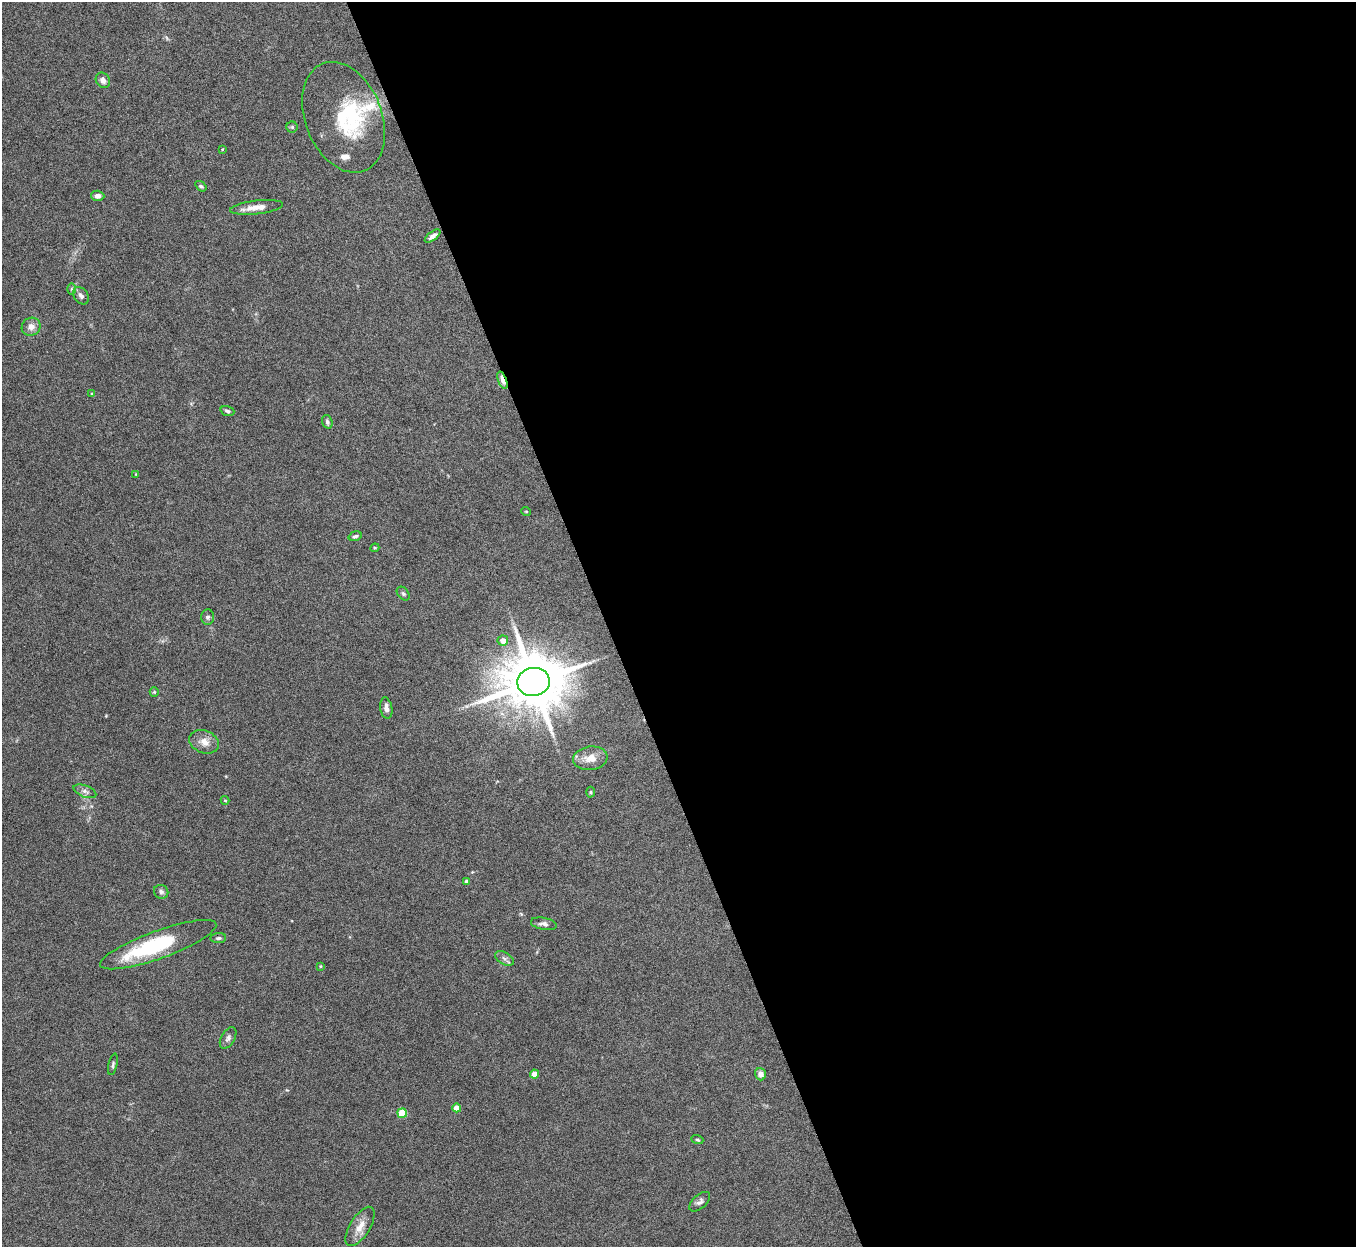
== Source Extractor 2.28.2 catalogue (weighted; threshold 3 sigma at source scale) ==
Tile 8 of 4 x 4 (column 4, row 2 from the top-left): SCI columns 4064-5417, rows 2641-3885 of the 5420 x 5405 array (HDU 1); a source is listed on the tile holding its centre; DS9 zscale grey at full resolution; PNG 1358 x 1249 px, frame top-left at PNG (2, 2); each listed source drawn as its Kron ellipse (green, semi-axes under 4 px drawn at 4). Shown black and unused: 55% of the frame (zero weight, under 5 of 10 exposures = <1% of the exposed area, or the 3 px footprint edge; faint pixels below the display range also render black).
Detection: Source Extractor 2.28.2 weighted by HDU 2 'WHT'; one run over the whole footprint, this tile lists its part. Background 0.157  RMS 0.0059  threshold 0.024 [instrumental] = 3 sigma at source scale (4.09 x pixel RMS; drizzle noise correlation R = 1.36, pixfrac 0.8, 0.05/0.05 arcsec/px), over >= 5 px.
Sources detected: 52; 1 too faint to see at this stretch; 2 inside a brighter object's white glare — neither listed nor drawn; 3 inside a brighter listed object's ellipse — not listed separately; the other 46 listed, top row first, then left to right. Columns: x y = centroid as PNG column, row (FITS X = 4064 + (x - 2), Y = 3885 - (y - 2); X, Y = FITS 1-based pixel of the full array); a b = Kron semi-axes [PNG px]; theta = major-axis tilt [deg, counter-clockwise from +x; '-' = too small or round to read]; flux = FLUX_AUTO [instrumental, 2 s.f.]
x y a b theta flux
103 80 8 6 -56 2.6
343 117 57 38 -68 40
292 127 5 5 - 0.87
222 149 3 2 - 0.42
201 186 6 4 -34 0.93
98 196 7 5 -2 2.6
257 207 27 6 6 6.2
433 236 9 4 37 2.3
71 289 6 4 90 0.83
81 296 9 7 -55 1.9
31 327 10 8 37 3.4
502 380 9 3 -70 11
92 394 4 4 - 0.5
227 411 7 4 -18 1.3
327 422 7 5 -72 1.4
136 474 4 4 - 0.4
526 511 5 3 - 0.38
355 536 7 4 18 1.1
375 548 4 4 - 0.6
403 594 8 5 -49 1.2
208 617 7 6 - 1.5
503 641 5 5 - 4.5
534 682 16 14 9 4100
154 692 5 4 - 0.61
386 708 11 6 -80 2.7
204 742 15 11 -20 5.2
590 758 17 11 7 6.1
85 791 12 6 -22 2
591 792 5 3 - 0.58
225 800 4 3 - 0.63
466 882 4 4 - 1.6
161 892 7 6 - 1.5
544 924 13 6 -11 2.1
218 938 8 5 6 1.2
158 945 61 14 20 46
504 958 10 6 -32 1.8
320 966 4 3 - 0.47
228 1038 12 6 60 1.9
113 1064 11 4 77 1.2
534 1074 4 4 - 6.8
760 1074 6 5 - 2.9
457 1108 4 4 - 7.7
402 1113 5 4 - 18
697 1140 6 3 -18 0.68
700 1202 12 6 42 2.1
360 1226 22 10 58 6.4
Overlapping masked pixels (flux is a lower limit): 1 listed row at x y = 502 380